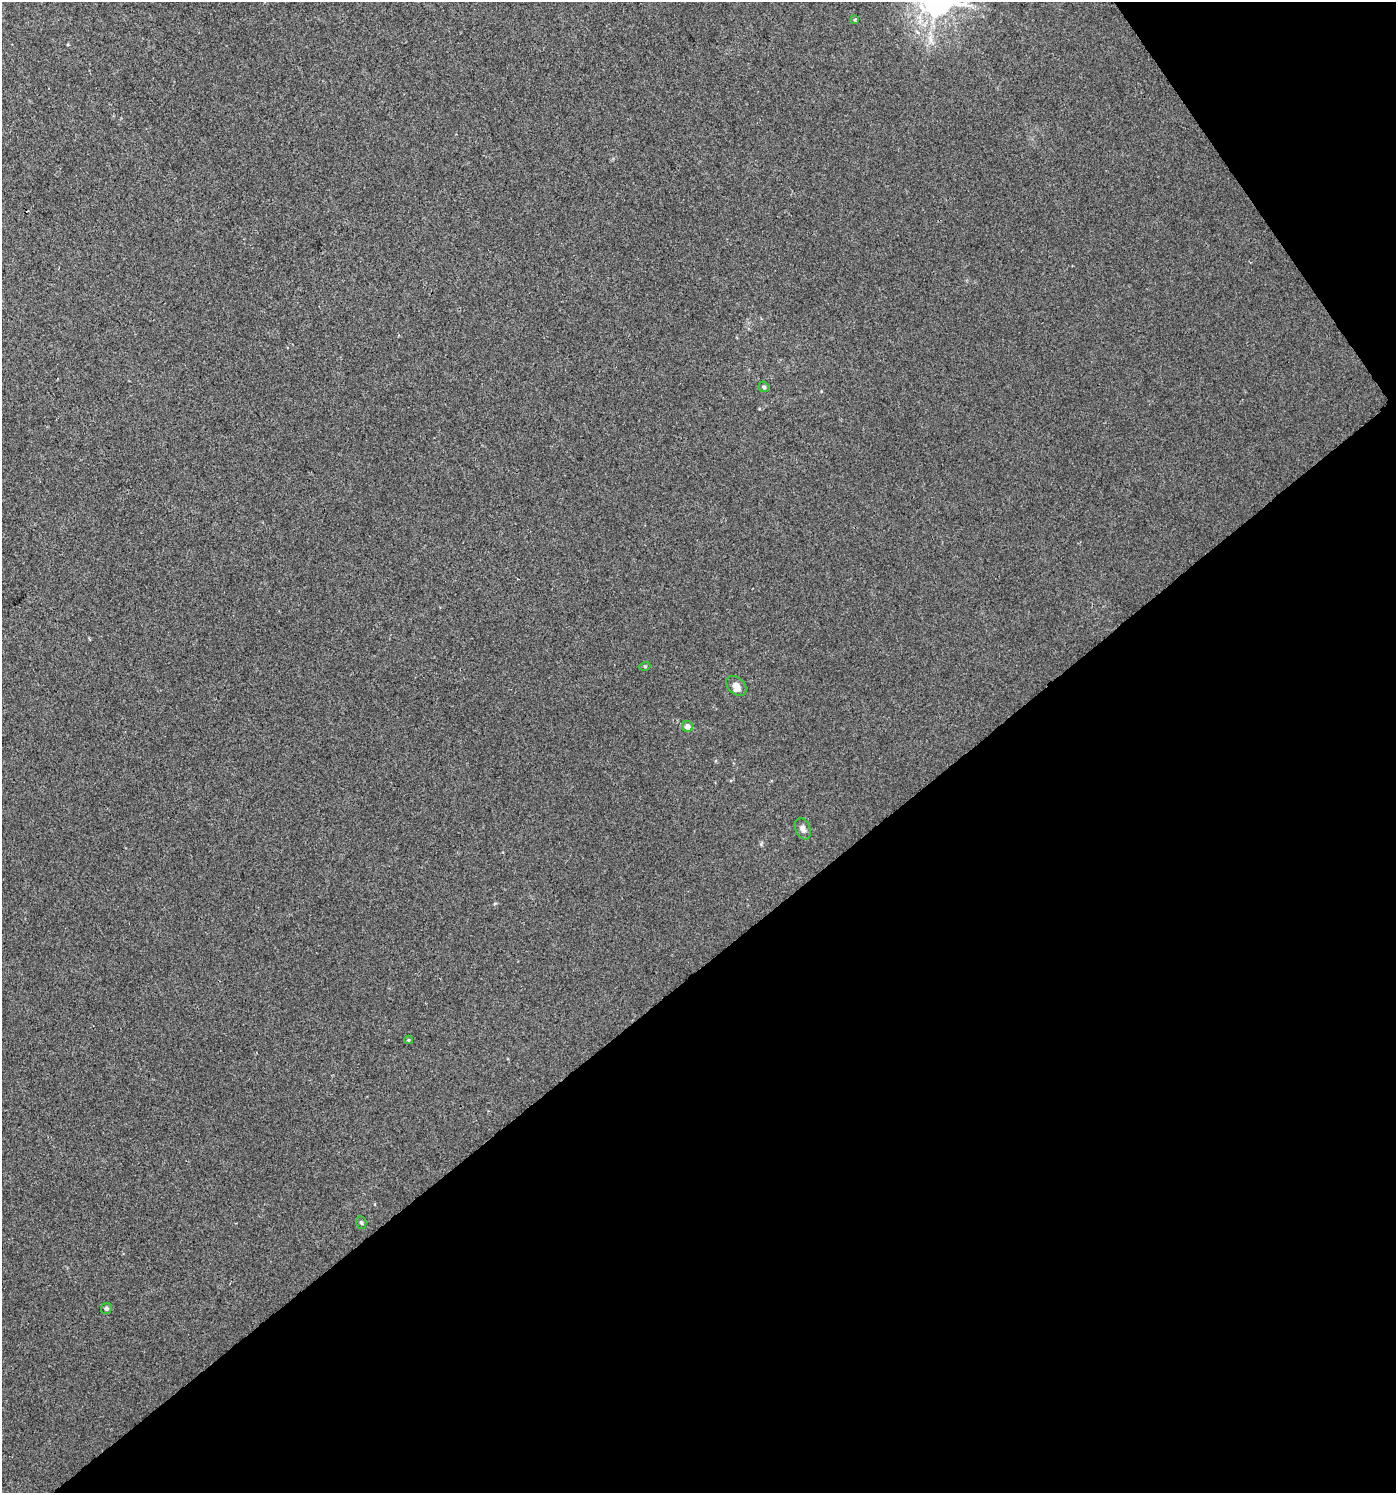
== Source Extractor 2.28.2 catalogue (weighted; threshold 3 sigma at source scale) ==
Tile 12 of 4 x 4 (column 4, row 3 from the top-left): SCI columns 4315-5708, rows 1495-2985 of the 5903 x 5967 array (HDU 1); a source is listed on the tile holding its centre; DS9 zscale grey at full resolution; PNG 1398 x 1495 px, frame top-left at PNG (2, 2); each listed source drawn as its Kron ellipse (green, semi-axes under 4 px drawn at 4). Shown black and unused: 38% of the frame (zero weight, under 2 of 3 exposures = <1% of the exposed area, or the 3 px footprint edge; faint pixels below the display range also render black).
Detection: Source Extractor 2.28.2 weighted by HDU 2 'WHT'; one run over the whole footprint, this tile lists its part. Background 0.00676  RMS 0.0064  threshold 0.0287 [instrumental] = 3 sigma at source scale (4.5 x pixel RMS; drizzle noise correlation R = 1.50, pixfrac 1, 0.0396/0.0396 arcsec/px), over >= 5 px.
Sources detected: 10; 1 cosmic-ray / hot-pixel residue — neither listed nor drawn; the other 9 listed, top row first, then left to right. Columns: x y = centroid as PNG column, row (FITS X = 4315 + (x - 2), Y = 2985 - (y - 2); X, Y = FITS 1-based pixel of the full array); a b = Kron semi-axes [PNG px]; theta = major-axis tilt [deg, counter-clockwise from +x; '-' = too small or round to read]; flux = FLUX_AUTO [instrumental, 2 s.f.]
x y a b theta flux
855 20 3 3 - 0.85
764 387 5 4 - 1.4
645 666 5 3 - 0.68
736 686 12 8 -45 4.3
687 727 5 5 - 3.8
803 829 11 7 -67 3
408 1040 4 3 - 0.64
361 1222 7 5 -70 1.1
106 1308 5 5 - 1.3